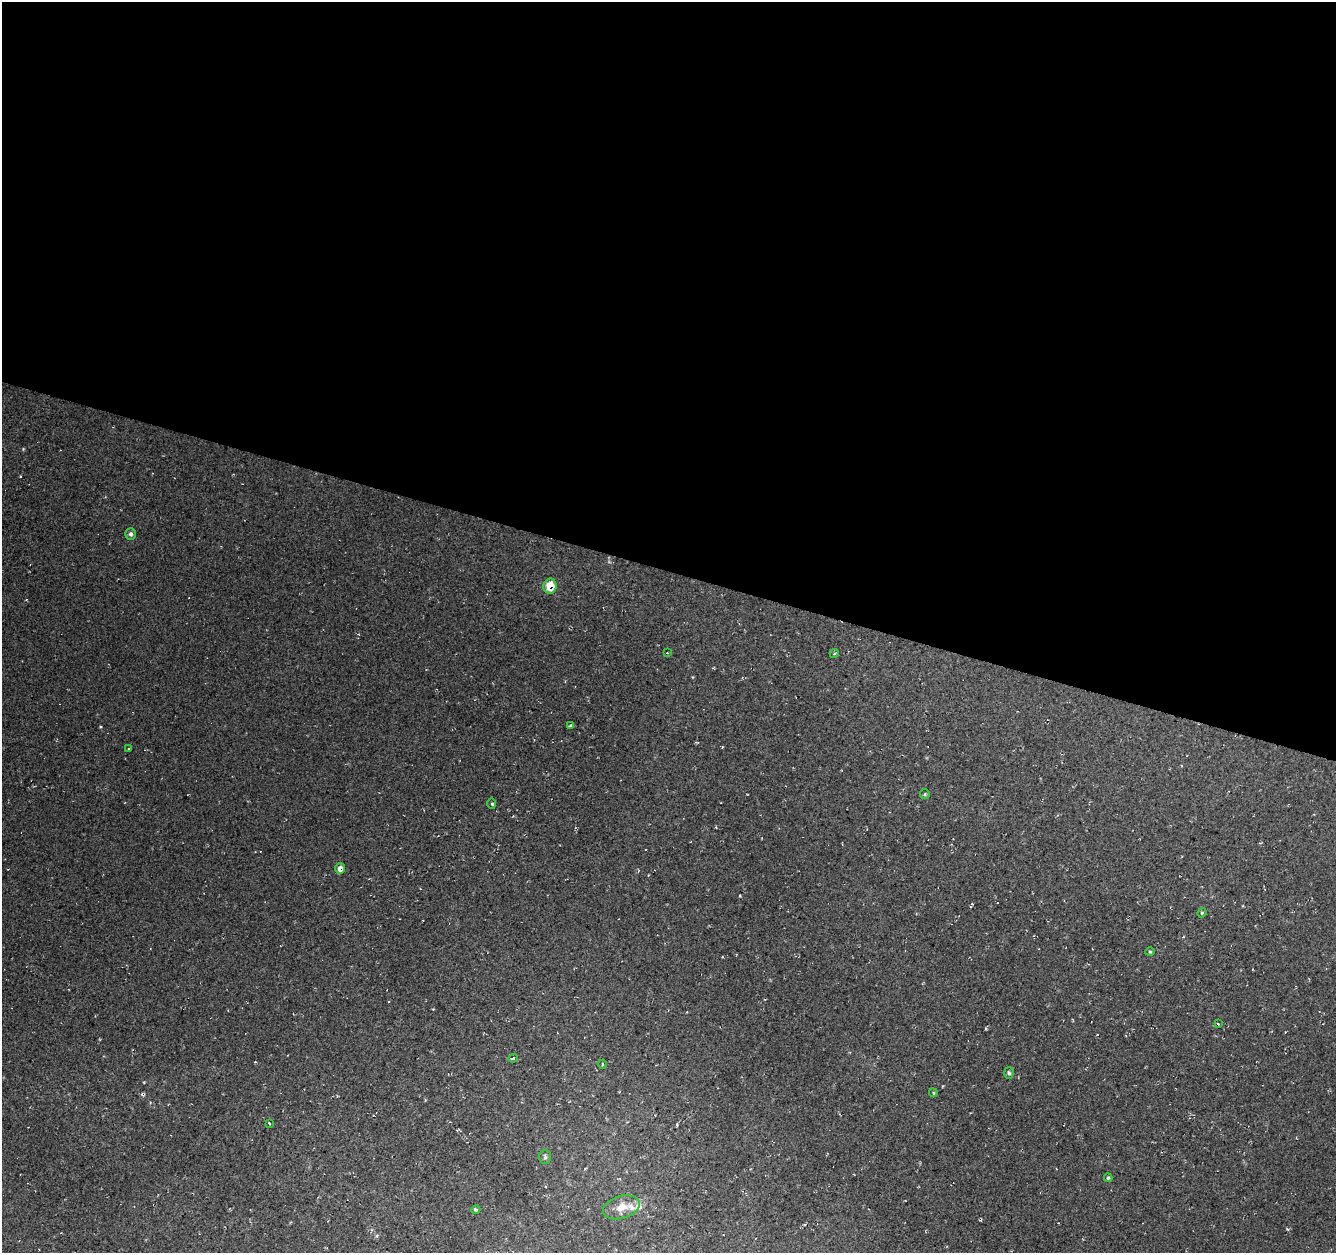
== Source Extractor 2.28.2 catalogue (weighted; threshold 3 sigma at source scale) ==
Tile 3 of 4 x 4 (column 3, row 1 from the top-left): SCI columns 2672-4005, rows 4033-5283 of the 5381 x 5612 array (HDU 1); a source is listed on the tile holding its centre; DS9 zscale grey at full resolution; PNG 1338 x 1255 px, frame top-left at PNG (2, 2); each listed source drawn as its Kron ellipse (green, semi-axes under 4 px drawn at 4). Shown black and unused: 46% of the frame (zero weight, under 2 of 3 exposures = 2% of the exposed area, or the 3 px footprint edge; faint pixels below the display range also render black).
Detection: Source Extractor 2.28.2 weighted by HDU 2 'WHT'; one run over the whole footprint, this tile lists its part. Background 0.0367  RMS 0.011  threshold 0.0474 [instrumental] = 3 sigma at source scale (4.5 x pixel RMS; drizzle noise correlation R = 1.50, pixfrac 1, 0.0396/0.0396 arcsec/px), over >= 5 px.
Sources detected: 24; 1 cosmic-ray / hot-pixel residue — neither listed nor drawn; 2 inside a brighter listed object's ellipse — not listed separately; the other 21 listed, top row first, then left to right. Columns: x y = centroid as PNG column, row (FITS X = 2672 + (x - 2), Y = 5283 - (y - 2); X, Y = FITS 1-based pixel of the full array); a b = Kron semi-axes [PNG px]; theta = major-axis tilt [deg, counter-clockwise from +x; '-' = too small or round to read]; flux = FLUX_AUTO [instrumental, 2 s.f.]
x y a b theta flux
131 534 6 5 - 2.8
550 586 7 6 - 20
667 653 3 2 - 0.74
834 654 4 3 - 1.1
571 725 4 3 - 2.1
129 749 3 2 - 1.7
925 794 5 4 - 1.3
492 804 5 3 - 1.6
340 869 5 5 - 8.4
1202 913 5 4 - 1.2
1150 952 5 3 - 1.1
1218 1024 4 3 - 1.5
513 1058 5 3 - 2
602 1064 4 3 - 0.76
1009 1073 6 5 - 1.8
933 1093 4 3 - 1.5
269 1123 3 2 - 1
545 1157 7 6 - 2.3
1108 1178 4 3 - 1.4
621 1207 19 11 17 14
476 1210 4 3 - 2.1
Overlapping masked pixels (flux is a lower limit): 2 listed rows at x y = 550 586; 340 869